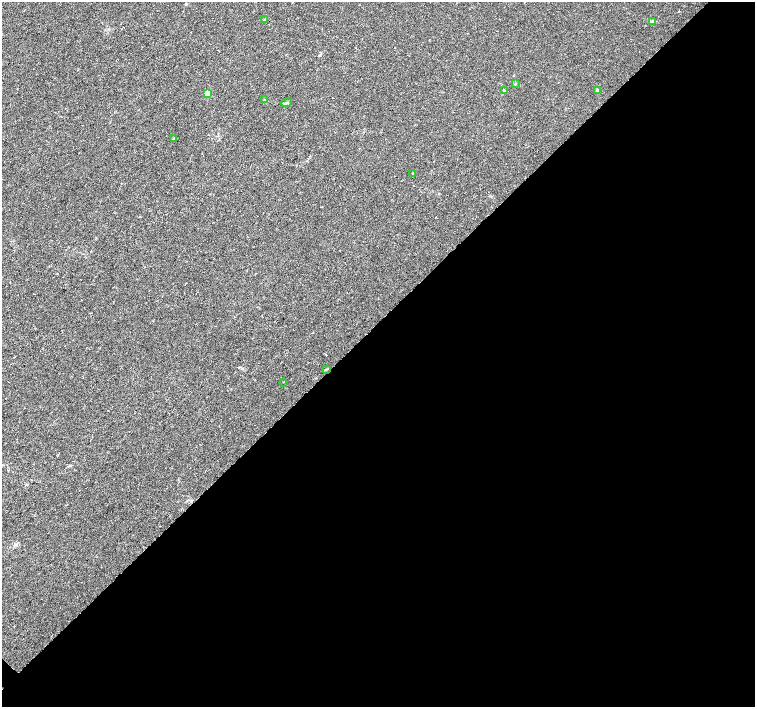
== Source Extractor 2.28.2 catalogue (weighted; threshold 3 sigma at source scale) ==
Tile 12 of 4 x 4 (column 4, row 3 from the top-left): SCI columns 4518-6023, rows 1566-2975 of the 6024 x 6018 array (HDU 1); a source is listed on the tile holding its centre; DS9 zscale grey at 2 x 2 block average (1 PNG px = mean of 2 x 2 image px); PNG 757 x 709 px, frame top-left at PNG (2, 2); each listed source drawn as its Kron ellipse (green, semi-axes under 4 px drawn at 4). Shown black and unused: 54% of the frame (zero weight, under 3 of 6 exposures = <1% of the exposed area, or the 3 px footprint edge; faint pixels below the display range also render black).
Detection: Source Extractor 2.28.2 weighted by HDU 2 'WHT'; one run over the whole footprint, this tile lists its part. Background 0.00247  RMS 0.0037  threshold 0.0151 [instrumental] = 3 sigma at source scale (4.09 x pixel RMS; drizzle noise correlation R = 1.36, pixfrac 0.8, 0.0396/0.0396 arcsec/px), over >= 5 px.
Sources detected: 12; all 12 listed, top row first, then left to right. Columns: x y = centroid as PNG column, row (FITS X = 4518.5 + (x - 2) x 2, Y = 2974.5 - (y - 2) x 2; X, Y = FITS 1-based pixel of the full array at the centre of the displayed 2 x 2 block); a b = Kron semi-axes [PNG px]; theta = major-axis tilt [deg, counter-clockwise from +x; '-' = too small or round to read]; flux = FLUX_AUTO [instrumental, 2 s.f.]
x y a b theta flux
265 20 2 2 - 3.8
652 22 4 3 - 1
515 84 3 2 - 0.49
504 91 4 3 - 1.4
598 91 3 3 - 0.78
208 93 3 3 - 20
265 100 3 2 - 0.61
287 103 5 3 - 1.3
173 138 3 2 - 0.36
413 173 3 2 - 0.47
326 369 3 2 - 0.58
283 382 2 2 - 0.29
Diffuse or blended objects may show on this block-average render without a row.